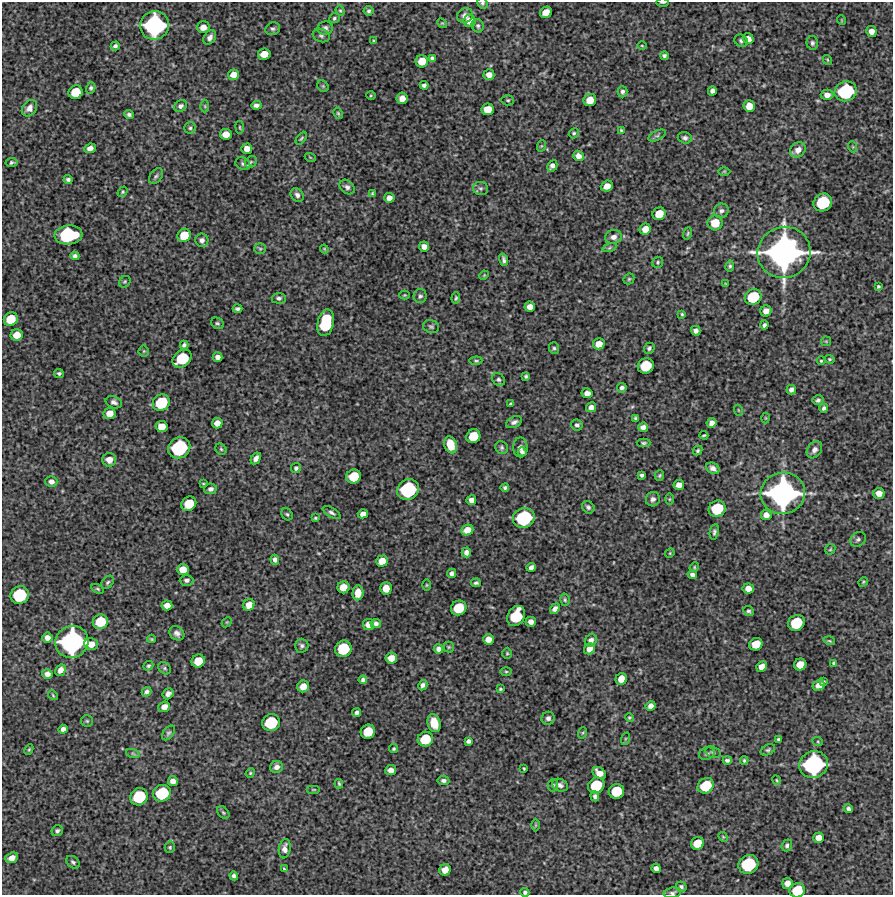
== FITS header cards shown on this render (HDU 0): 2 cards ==
NAXIS1  =                  891 /Length X axis
NAXIS2  =                  893 /Length Y axis

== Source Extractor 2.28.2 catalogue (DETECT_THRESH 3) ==
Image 891 x 893 px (HDU 0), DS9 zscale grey, 1 PNG px = 1 image px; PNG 895 x 897 px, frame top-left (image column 1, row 893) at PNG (2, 2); each listed source drawn as its Kron ellipse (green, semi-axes under 4 px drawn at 4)
Background 5180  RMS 270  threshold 796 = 3 sigma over >= 5 px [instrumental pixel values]
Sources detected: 330; all 330 listed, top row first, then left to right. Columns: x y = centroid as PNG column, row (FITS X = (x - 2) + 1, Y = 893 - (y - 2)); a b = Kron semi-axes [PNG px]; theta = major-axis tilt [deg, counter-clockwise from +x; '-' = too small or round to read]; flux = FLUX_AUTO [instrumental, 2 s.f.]
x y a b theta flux
663 2 6 2 0 2.9e+04
482 3 5 5 - 2.9e+04
340 11 5 4 - 2.2e+04
369 11 5 4 - 2.9e+04
546 12 6 5 - 2.1e+05
465 16 8 7 - 8.1e+04
334 18 5 5 - 3.2e+04
841 20 5 3 - 1.4e+04
470 21 6 6 - 1.7e+05
442 23 5 4 - 2.1e+04
154 25 15 14 - 2.3e+06
478 26 7 6 - 3.9e+04
203 27 6 6 - 1.4e+05
325 28 8 6 9 5.8e+04
273 29 7 6 - 4.2e+04
871 31 5 5 - 1.1e+05
321 36 9 6 -20 4.7e+04
210 37 8 5 56 7.0e+04
748 39 5 5 - 1.2e+05
374 41 3 3 - 2.0e+04
741 41 7 6 - 4.6e+04
812 43 7 5 -76 4.0e+04
115 46 4 4 - 4.2e+04
642 46 5 3 - 1.6e+04
264 54 6 6 - 2.1e+05
664 56 4 4 - 3.8e+04
432 58 4 4 - 3.6e+04
827 60 5 4 - 1.9e+04
422 61 6 6 - 2.4e+05
233 75 5 5 - 1.5e+05
489 75 5 5 - 1.0e+05
424 85 4 4 - 4.8e+04
323 86 6 5 - 2.7e+04
91 88 5 4 - 3.7e+04
712 91 4 4 - 6.4e+04
846 91 11 9 23 1.3e+06
76 92 7 6 - 4.1e+05
622 92 5 5 - 4.5e+04
827 95 6 5 - 1.0e+05
371 96 5 3 - 1.7e+04
402 98 5 5 - 1.5e+05
508 100 6 5 - 2.8e+04
590 100 6 6 - 2.4e+05
256 105 5 4 - 6.7e+04
180 106 7 5 33 5.2e+04
205 106 6 4 -89 2.6e+04
749 106 6 5 - 2.0e+05
29 108 9 7 53 1.1e+05
488 109 6 6 - 2.2e+05
338 113 6 4 -63 2.5e+04
129 114 5 4 - 4.0e+04
240 127 6 3 -81 1.8e+04
190 128 6 6 - 3.4e+04
621 130 3 3 - 1.9e+04
574 133 5 4 - 3.1e+04
226 134 6 5 - 1.7e+05
657 135 9 4 26 4.0e+04
301 138 7 4 52 2.7e+04
685 138 7 5 -17 4.5e+04
541 146 6 3 71 1.8e+04
853 147 5 3 - 1.7e+04
90 148 6 4 22 8.2e+04
247 149 5 5 - 1.3e+05
798 150 8 7 - 1.3e+05
578 156 5 5 - 1.1e+05
310 157 5 3 - 1.6e+04
12 162 6 4 10 3.1e+04
251 162 6 5 - 2.8e+04
243 164 7 6 - 4.3e+04
552 166 6 5 - 7.0e+04
724 171 6 4 0 2.1e+04
156 176 9 5 52 4.2e+04
68 180 4 3 - 3.9e+04
607 186 6 5 - 1.4e+05
347 187 8 6 -38 6.2e+04
481 188 7 6 - 4.5e+04
123 192 5 4 - 2.3e+04
373 194 4 3 - 2.6e+04
297 195 7 6 - 6.1e+04
389 198 5 5 - 1.1e+05
823 202 9 8 - 8.9e+05
721 211 7 7 - 5.8e+04
659 214 7 6 - 2.9e+05
715 223 7 7 - 3.2e+05
645 229 6 5 - 1.6e+05
688 233 6 4 72 2.6e+04
68 235 14 9 5 1.4e+06
184 235 7 6 - 3.3e+05
613 237 8 6 11 8.8e+04
202 240 7 6 - 7.1e+04
424 246 5 5 - 1.0e+05
609 248 7 3 19 2.8e+04
260 249 6 5 - 2.8e+04
324 249 4 3 - 1.7e+04
784 252 27 25 24 5.7e+06
75 256 4 4 - 5.2e+04
504 260 6 3 -71 4.5e+04
658 262 6 5 - 2.9e+04
730 266 5 4 - 3.0e+04
484 275 5 4 - 1.7e+04
629 279 6 5 - 2.5e+04
125 282 6 5 - 2.8e+04
726 284 4 2 - 1.3e+04
878 286 4 4 - 2.4e+04
405 295 5 4 - 1.9e+04
420 296 7 6 - 4.3e+04
753 297 8 7 - 6.6e+05
279 298 7 5 -2 4.5e+04
456 298 6 4 87 2.8e+04
530 307 5 5 - 1.2e+05
238 309 5 3 - 4.2e+04
766 311 5 5 - 9.7e+04
682 314 4 3 - 2.2e+04
11 319 7 6 - 3.7e+05
217 323 7 5 -28 3.3e+04
326 323 13 8 78 1.1e+06
764 325 4 3 - 4.4e+04
431 327 8 6 -16 3.8e+04
696 331 5 4 - 6.4e+04
17 335 6 6 - 2.0e+05
826 341 5 5 - 1.9e+04
599 344 6 5 - 1.6e+05
184 345 4 4 - 3.8e+04
554 348 6 5 - 3.3e+04
649 348 6 5 - 3.8e+04
144 351 5 5 - 2.4e+04
218 357 5 5 - 8.2e+04
182 359 10 8 37 7.5e+05
830 359 5 4 - 2.1e+04
476 361 6 3 4 2.5e+04
821 361 4 4 - 2.0e+04
646 366 8 7 - 5.7e+05
59 373 5 4 - 3.4e+04
526 376 4 3 - 2.8e+04
498 379 7 5 -43 4.0e+04
622 388 5 4 - 5.4e+04
791 390 5 4 - 6.2e+04
587 393 5 5 - 1.0e+05
818 400 5 4 - 4.3e+04
114 402 8 6 -22 6.0e+04
161 403 9 8 - 7.1e+05
511 404 3 3 - 2.7e+04
591 407 5 4 - 8.4e+04
824 408 4 4 - 4.2e+04
738 410 5 3 - 1.6e+04
109 413 6 5 - 1.7e+05
635 418 4 3 - 2.7e+04
766 418 5 3 - 1.5e+04
514 422 8 5 24 6.0e+04
217 423 5 5 - 1.3e+05
712 423 5 5 - 9.9e+04
577 425 6 5 - 4.6e+04
161 426 6 5 - 2.1e+05
643 427 5 4 - 7.5e+04
704 435 4 2 - 2.2e+04
473 436 7 6 - 3.9e+05
644 443 7 4 -1 2.8e+04
450 445 9 6 -73 2.9e+05
520 447 10 7 -89 6.6e+04
179 448 11 10 - 1.4e+06
502 448 7 6 - 3.8e+04
221 449 6 5 - 2.6e+04
814 450 9 7 55 7.6e+04
698 451 5 4 - 3.1e+04
522 452 4 4 - 3.9e+04
256 458 6 4 57 7.4e+04
109 460 7 6 - 1.2e+05
296 468 5 5 - 3.7e+04
713 468 7 5 -29 7.8e+04
642 475 4 3 - 4.0e+04
659 475 5 4 - 2.7e+04
354 476 7 7 - 4.5e+05
51 481 6 5 - 7.6e+04
203 484 3 2 - 1.7e+04
679 485 5 5 - 1.3e+05
505 488 4 4 - 3.8e+04
210 489 6 5 - 6.2e+04
408 490 11 10 - 1.3e+06
783 493 22 21 - 4.3e+06
879 493 5 5 - 1.5e+05
653 499 7 7 - 6.8e+04
669 499 5 3 - 1.9e+04
471 500 5 5 - 9.0e+04
189 504 8 6 40 4.1e+05
588 507 7 5 -45 4.7e+04
717 509 9 8 - 7.0e+05
332 513 10 4 -30 4.7e+04
287 514 6 5 - 3.0e+04
363 514 5 4 - 1.0e+05
766 515 5 5 - 1.1e+05
315 518 3 3 - 2.0e+04
524 518 11 10 - 1.3e+06
467 530 6 5 - 1.6e+05
714 532 8 4 81 4.0e+04
858 539 8 6 33 4.8e+04
830 549 6 4 45 2.4e+04
466 552 5 4 - 8.1e+04
670 553 5 4 - 1.8e+04
275 560 5 4 - 5.6e+04
382 561 6 5 - 2.0e+05
531 567 5 4 - 5.3e+04
694 567 5 4 - 2.1e+04
183 570 6 5 - 2.0e+05
452 573 4 4 - 5.9e+04
692 575 4 4 - 5.7e+04
186 580 7 5 0 5.2e+04
107 582 8 5 50 3.4e+04
863 582 5 4 - 2.0e+04
476 583 5 3 - 3.7e+04
427 585 6 4 90 1.9e+04
343 587 6 6 - 2.1e+05
386 588 6 5 - 2.0e+05
748 588 6 5 - 1.3e+05
98 589 6 3 -27 2.4e+04
358 593 7 5 84 2.0e+05
20 595 9 8 - 8.9e+05
565 600 6 4 -75 2.8e+04
167 605 5 5 - 1.2e+05
249 605 6 5 - 1.6e+05
459 608 8 7 - 4.7e+05
555 609 5 4 - 7.7e+04
749 611 5 4 - 3.4e+04
516 616 10 8 61 7.6e+05
100 622 8 7 - 5.1e+05
227 622 6 4 44 2.2e+04
531 622 5 5 - 8.9e+04
376 623 5 4 - 6.0e+04
796 623 8 7 - 6.5e+05
369 625 5 5 - 1.5e+05
177 633 8 6 -39 7.5e+04
47 638 5 5 - 9.9e+04
151 639 4 3 - 2.1e+04
488 639 5 5 - 1.3e+05
591 640 6 5 - 7.9e+04
829 641 6 3 -18 2.1e+04
72 642 17 16 - 2.9e+06
91 644 7 6 - 1.5e+05
756 644 7 6 - 2.8e+05
302 646 7 7 - 4.8e+04
449 647 5 5 - 2.4e+04
343 649 8 8 - 6.9e+05
438 649 5 4 - 7.4e+04
589 649 6 5 - 1.2e+05
507 653 5 5 - 2.5e+04
391 658 6 5 - 1.7e+05
198 661 7 6 - 3.2e+05
834 663 4 3 - 2.8e+04
800 665 6 6 - 2.2e+05
148 666 5 4 - 2.9e+04
762 666 5 5 - 1.3e+05
164 668 7 5 -38 3.5e+04
61 670 6 5 - 1.1e+05
506 672 5 3 - 2.2e+04
47 674 5 4 - 9.1e+04
621 679 6 5 - 2.0e+05
363 680 4 4 - 4.5e+04
823 681 3 3 - 2.2e+04
423 685 5 4 - 5.5e+04
819 685 6 5 - 1.2e+05
303 686 6 5 - 1.8e+05
500 689 3 3 - 2.1e+04
147 692 5 4 - 5.4e+04
168 694 6 5 - 6.8e+04
53 695 5 4 - 2.0e+04
651 706 5 4 - 9.0e+04
164 707 6 5 - 1.2e+05
357 713 4 4 - 5.3e+04
548 718 6 6 - 5.5e+04
629 718 4 4 - 2.1e+04
87 721 6 6 - 2.9e+04
271 723 9 8 - 7.8e+05
434 723 9 6 -75 3.0e+05
63 729 4 4 - 6.7e+04
368 732 7 7 - 4.4e+05
168 733 8 5 52 3.7e+04
582 733 6 3 70 2.0e+04
425 739 8 7 - 4.8e+05
625 739 6 4 71 2.3e+04
779 739 4 3 - 3.3e+04
468 741 4 4 - 5.0e+04
818 742 5 3 - 1.8e+04
29 749 5 3 - 2.1e+04
393 749 4 4 - 2.6e+04
768 750 8 5 29 3.5e+04
713 752 8 5 -17 3.7e+04
133 754 7 4 -19 3.0e+04
707 754 8 6 21 4.1e+04
727 760 4 3 - 4.1e+04
744 760 4 3 - 2.7e+04
813 765 14 13 - 2.2e+06
277 767 6 6 - 8.7e+04
524 768 3 2 - 1.8e+04
391 770 5 5 - 1.1e+05
250 773 5 4 - 2.1e+04
599 773 7 5 -36 1.6e+05
443 780 6 4 -7 4.8e+04
777 780 5 3 - 2.0e+04
173 781 5 5 - 9.5e+04
339 784 5 3 - 2.5e+04
553 785 6 5 - 3.2e+04
560 785 8 6 -23 6.0e+04
596 785 8 7 - 6.3e+05
706 786 8 7 - 5.8e+05
314 790 7 3 0 1.9e+04
616 791 8 7 - 5.4e+05
162 793 9 8 - 7.7e+05
595 796 5 3 - 4.4e+04
139 797 9 8 - 8.0e+05
848 809 5 4 - 4.4e+04
223 813 7 5 -48 2.8e+04
535 825 6 4 90 2.0e+04
57 831 6 5 - 4.1e+04
723 837 5 4 - 2.1e+04
818 838 5 5 - 1.2e+05
697 843 7 6 - 3.2e+05
787 845 6 5 - 4.2e+04
170 847 6 5 - 2.8e+04
285 849 10 6 81 9.7e+04
12 858 6 5 - 1.2e+05
73 862 7 5 -38 3.8e+04
748 864 10 9 - 1.0e+06
656 868 5 4 - 7.9e+04
284 869 4 3 - 2.0e+04
445 870 6 5 - 1.8e+05
234 876 4 4 - 4.7e+04
787 883 5 5 - 1.3e+05
681 887 5 4 - 3.3e+04
797 890 8 7 - 5.1e+05
525 892 4 4 - 4.1e+04
672 893 9 5 9 4.2e+04
At the frame edge (FLAGS 8, measured only in part): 5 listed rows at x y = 663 2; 482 3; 797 890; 525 892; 672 893

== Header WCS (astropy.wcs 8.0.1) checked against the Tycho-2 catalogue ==
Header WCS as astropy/WCSLIB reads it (CRVAL/CRPIX/CD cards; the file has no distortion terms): RA---TAN/DEC--TAN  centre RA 10:55:18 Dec -14:18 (163.83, -14.30 deg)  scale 1.01 arcsec/px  FOV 15.0' x 15.0'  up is +1 deg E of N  parity normal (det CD < 0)
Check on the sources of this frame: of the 60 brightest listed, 5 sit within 1.5 arcsec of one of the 6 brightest Tycho-2 stars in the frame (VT <= 12.69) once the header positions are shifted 0.35 arcsec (0.31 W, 0.17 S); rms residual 0.49 arcsec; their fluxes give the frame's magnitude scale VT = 28.18 - 2.5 log10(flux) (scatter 0.42 mag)
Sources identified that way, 5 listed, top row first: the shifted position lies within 1.5 arcsec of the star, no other Tycho-2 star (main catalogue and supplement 1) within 3.0 arcsec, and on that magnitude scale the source's flux lands within +1.5 / -3 mag of the star's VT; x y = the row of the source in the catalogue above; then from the Tycho-2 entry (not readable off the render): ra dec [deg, ICRS J2000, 3 dp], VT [Tycho-2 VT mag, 2 dp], TYC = Tycho-2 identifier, HIP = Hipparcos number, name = IAU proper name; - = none
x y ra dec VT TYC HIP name
154 25 163.911 -14.183 12.69 5506-1018-1 - -
784 252 163.728 -14.244 10.11 5506-638-1 - -
783 493 163.728 -14.312 10.96 5506-746-1 - -
72 642 163.933 -14.356 12.02 5506-1117-1 - -
813 765 163.718 -14.388 12.46 5506-756-1 - -